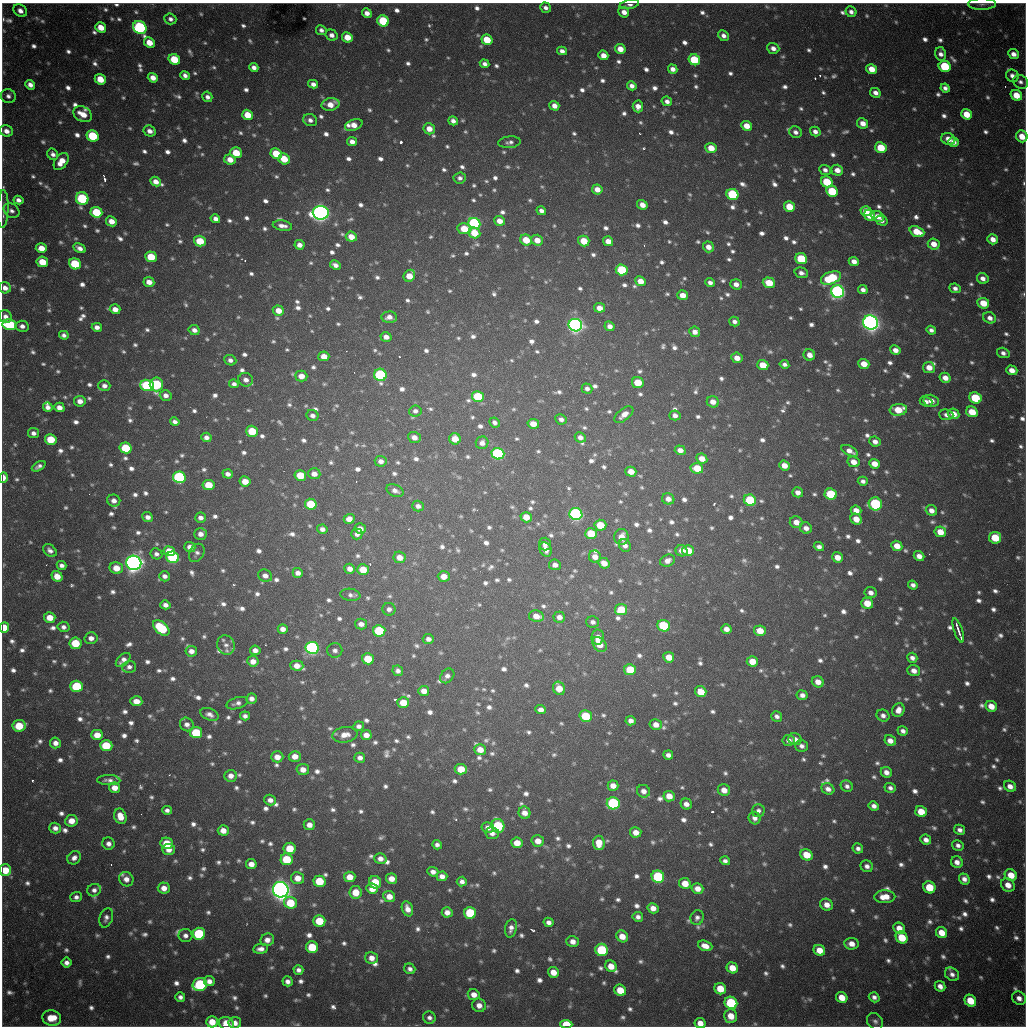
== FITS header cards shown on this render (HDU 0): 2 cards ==
NAXIS1  =                 1024 / length of data axis 1
NAXIS2  =                 1024 / length of data axis 2

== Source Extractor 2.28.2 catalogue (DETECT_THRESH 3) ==
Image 1024 x 1024 px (HDU 0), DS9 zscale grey, 1 PNG px = 1 image px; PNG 1028 x 1028 px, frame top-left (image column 1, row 1024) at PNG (2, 3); each listed source drawn as its Kron ellipse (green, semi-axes under 4 px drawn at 4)
Background 1090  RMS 27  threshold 80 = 3 sigma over >= 5 px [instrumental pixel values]
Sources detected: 1431; of the 1431, the 500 brightest by FLUX_AUTO listed and drawn (931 fainter detections omitted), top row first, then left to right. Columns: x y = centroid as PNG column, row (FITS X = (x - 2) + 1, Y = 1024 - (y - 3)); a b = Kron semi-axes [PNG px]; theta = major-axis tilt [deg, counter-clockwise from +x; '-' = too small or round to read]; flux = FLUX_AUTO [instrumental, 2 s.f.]
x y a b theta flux
982 4 14 6 1 8.0e+03
629 5 10 4 12 8.5e+03
546 8 6 5 - 8.1e+03
20 11 7 6 - 1.3e+04
624 12 5 5 - 1.4e+04
851 12 6 5 - 8.3e+03
367 13 5 4 - 1.3e+04
170 19 6 5 - 7.6e+03
383 21 6 5 - 1.1e+05
101 27 6 5 - 2.9e+04
140 27 7 6 - 3.1e+05
321 30 5 5 - 7.8e+03
332 35 6 5 - 1.1e+04
723 36 6 5 - 9.4e+03
347 37 5 5 - 3.1e+04
487 40 6 5 - 5.2e+04
149 43 6 5 - 2.9e+04
773 48 6 5 - 1.1e+04
620 49 5 5 - 2.1e+04
562 51 5 4 - 9.4e+03
941 54 6 5 - 9.9e+03
1014 54 5 5 - 1.2e+04
603 55 5 4 - 1.7e+04
174 59 6 5 - 6.6e+04
694 60 6 5 - 9.0e+04
485 64 5 4 - 7.4e+03
945 66 6 5 - 1.1e+05
254 67 5 4 - 9.4e+03
673 69 5 4 - 1.1e+04
872 69 5 5 - 2.8e+04
185 75 5 4 - 8.6e+03
1012 76 6 6 - 1.0e+04
153 78 5 4 - 1.8e+04
100 79 6 5 - 3.5e+04
1020 82 8 6 -29 7.6e+03
313 84 5 4 - 1.0e+04
30 85 5 4 - 1.1e+04
632 86 5 4 - 9.9e+03
945 88 4 4 - 7.8e+03
875 93 5 4 - 1.1e+04
1016 95 6 5 - 3.5e+04
8 96 7 7 - 8.0e+03
207 97 5 5 - 8.1e+03
667 101 5 4 - 9.3e+03
330 104 9 6 12 2.5e+04
554 106 5 4 - 1.4e+04
638 106 6 5 - 1.4e+04
83 114 10 7 -29 3.0e+04
967 114 6 5 - 3.6e+04
248 115 5 5 - 3.8e+04
310 120 7 6 - 9.1e+03
453 121 5 4 - 9.6e+03
863 123 5 5 - 1.7e+04
354 125 9 5 20 2.0e+04
746 126 5 5 - 2.5e+04
429 129 6 5 - 2.1e+04
6 131 7 5 -24 1.3e+04
150 131 6 5 - 1.2e+04
795 132 6 5 - 8.9e+03
815 132 5 4 - 1.0e+04
93 136 6 5 - 1.1e+05
1022 136 6 5 - 2.9e+04
948 139 7 6 - 1.8e+04
352 142 5 4 - 1.2e+04
510 142 11 5 6 7.5e+03
953 142 5 5 - 1.1e+04
711 148 5 5 - 3.0e+04
881 148 6 5 - 5.5e+04
236 153 6 5 - 4.9e+04
53 154 6 5 - 8.4e+03
276 154 6 5 - 5.7e+04
284 159 6 5 - 4.7e+04
230 160 6 5 - 2.2e+04
61 161 9 6 54 3.0e+04
825 170 6 5 - 7.9e+03
837 170 6 5 - 1.7e+04
460 178 6 5 - 7.3e+03
156 182 5 4 - 1.5e+04
827 182 6 5 - 8.1e+04
597 189 5 5 - 1.8e+04
832 191 6 5 - 9.6e+04
732 194 6 5 - 1.5e+05
82 199 6 6 - 1.9e+05
18 200 5 4 - 9.3e+03
642 205 5 4 - 1.6e+04
789 207 5 5 - 4.4e+04
3 209 19 5 88 1.0e+04
12 211 8 6 -36 8.3e+03
541 211 5 4 - 8.4e+03
866 211 5 5 - 2.4e+04
96 212 6 5 - 8.9e+04
321 213 8 6 -4 1.3e+06
869 215 6 5 - 2.6e+04
878 216 6 5 - 2.1e+04
215 219 5 4 - 1.0e+04
111 221 5 5 - 2.0e+04
499 221 5 5 - 1.9e+04
881 221 6 5 - 7.9e+03
474 223 6 5 - 3.4e+05
282 226 10 5 -10 1.2e+04
464 229 7 5 -12 4.6e+04
917 232 8 5 -23 4.0e+04
474 233 6 5 - 4.6e+04
351 237 5 5 - 2.4e+04
993 239 5 4 - 1.5e+04
526 240 6 5 - 4.0e+04
537 240 6 5 - 1.9e+04
200 241 6 5 - 5.5e+04
584 241 6 5 - 3.9e+04
608 241 5 5 - 1.8e+04
934 244 6 5 - 2.1e+04
299 245 5 4 - 1.3e+04
708 247 5 5 - 1.5e+04
41 248 5 5 - 2.4e+04
79 248 6 4 -29 1.1e+04
151 257 6 5 - 5.9e+04
801 259 6 5 - 8.9e+04
854 261 5 4 - 1.3e+04
42 262 6 5 - 4.6e+04
75 264 6 5 - 1.0e+05
335 265 5 4 - 1.0e+04
622 270 6 5 - 1.2e+05
801 273 7 5 -17 9.2e+03
409 276 6 5 - 2.8e+04
831 278 10 6 21 1.4e+05
983 278 6 5 - 1.2e+04
640 281 5 5 - 2.2e+04
149 282 5 5 - 1.7e+04
710 283 5 4 - 8.0e+03
769 283 6 5 - 4.3e+04
736 284 5 5 - 1.3e+04
5 288 6 5 - 1.3e+04
955 288 5 4 - 8.2e+03
863 290 5 4 - 8.4e+03
838 292 6 6 - 7.7e+05
683 295 5 4 - 2.0e+04
983 303 6 5 - 4.1e+04
599 308 5 4 - 1.7e+04
115 309 5 4 - 1.6e+04
278 311 6 5 - 2.4e+04
5 316 7 6 - 1.1e+04
389 317 8 5 2 1.3e+04
990 318 6 5 - 1.2e+04
734 321 5 4 - 7.9e+03
870 322 7 7 - 1.5e+06
10 325 7 5 -9 1.4e+05
575 325 7 6 - 1.0e+06
22 326 6 5 - 9.8e+03
610 326 5 4 - 1.1e+04
97 327 5 4 - 1.0e+04
194 330 6 5 - 1.0e+04
931 330 5 4 - 7.6e+03
695 332 5 5 - 1.2e+04
64 335 5 4 - 7.3e+03
386 337 5 5 - 1.2e+04
895 350 5 4 - 1.4e+04
1003 353 6 5 - 8.2e+03
809 355 6 5 - 1.5e+04
324 356 5 5 - 2.3e+04
737 358 6 5 - 1.7e+04
230 360 6 5 - 7.9e+03
784 364 5 4 - 7.3e+03
864 364 6 5 - 2.7e+04
763 365 6 5 - 3.6e+04
929 367 6 5 - 2.1e+04
1012 370 5 5 - 1.9e+04
380 375 6 6 - 2.7e+05
301 376 6 5 - 1.8e+04
945 378 5 5 - 1.7e+04
246 380 7 6 - 1.2e+04
638 382 6 5 - 5.0e+04
156 384 7 6 - 1.9e+05
234 384 5 4 - 7.4e+03
147 385 7 5 -20 1.9e+05
104 386 6 5 - 1.0e+04
587 389 5 5 - 7.9e+03
166 395 6 5 - 1.1e+04
478 396 6 5 - 1.0e+05
975 398 6 5 - 8.7e+04
80 401 6 5 - 1.4e+04
931 401 7 6 - 1.8e+04
713 402 6 5 - 1.6e+04
926 402 6 5 - 8.2e+03
48 407 5 4 - 1.0e+04
59 407 5 4 - 1.4e+04
898 410 9 6 7 4.5e+04
415 411 6 5 - 7.5e+03
972 412 6 5 - 4.1e+04
953 414 6 5 - 2.1e+04
624 415 11 6 39 1.7e+04
675 415 5 5 - 9.9e+03
946 415 7 5 -6 9.2e+03
312 416 6 5 - 8.8e+03
561 419 6 5 - 7.6e+03
175 422 5 4 - 8.2e+03
495 422 5 4 - 7.6e+03
533 424 6 5 - 2.2e+04
252 431 6 5 - 6.1e+04
33 433 5 5 - 8.6e+03
206 437 5 5 - 9.7e+03
414 437 6 5 - 1.3e+04
580 437 5 5 - 1.0e+04
51 439 6 5 - 5.7e+04
455 439 6 5 - 3.0e+04
875 442 6 5 - 1.1e+04
482 443 6 6 - 1.1e+04
126 448 6 5 - 8.8e+04
680 450 5 4 - 1.5e+04
850 451 9 5 -27 1.4e+04
498 454 6 5 - 3.0e+05
702 459 5 5 - 2.0e+04
381 461 6 5 - 1.0e+04
853 462 6 5 - 1.9e+04
874 464 5 4 - 2.1e+04
784 465 5 5 - 2.0e+04
39 466 7 4 28 7.5e+03
697 468 6 5 - 4.4e+04
631 472 5 5 - 2.1e+04
228 474 5 4 - 9.5e+03
314 474 6 5 - 1.3e+04
300 475 6 5 - 5.2e+04
179 477 6 6 - 3.0e+05
3 478 5 3 - 1.7e+04
245 481 5 5 - 2.6e+04
863 481 5 4 - 7.4e+03
209 485 6 5 - 4.5e+04
395 491 9 6 -22 1.1e+04
798 492 5 5 - 1.2e+04
831 494 6 5 - 9.5e+04
668 499 6 5 - 1.4e+04
750 500 6 5 - 1.2e+05
114 501 6 6 - 1.2e+04
311 504 6 5 - 8.8e+04
875 504 7 6 - 2.2e+05
418 506 6 5 - 9.0e+03
856 510 5 5 - 1.8e+04
931 510 6 5 - 1.4e+04
576 514 6 6 - 5.0e+05
148 517 5 4 - 9.7e+03
526 517 5 5 - 2.6e+04
201 518 5 5 - 1.0e+04
349 519 5 5 - 1.6e+04
856 519 6 5 - 2.3e+04
796 522 6 6 - 1.6e+04
600 525 6 5 - 4.7e+04
806 528 6 5 - 1.2e+04
322 529 5 4 - 8.5e+03
360 529 5 5 - 1.6e+04
940 532 6 5 - 2.8e+04
201 534 6 6 - 1.3e+04
357 534 6 5 - 8.5e+03
591 534 6 5 - 6.1e+04
621 537 8 7 - 2.3e+04
995 538 6 6 - 6.4e+04
545 544 6 5 - 9.0e+03
625 545 7 5 -56 9.5e+03
897 546 5 5 - 2.4e+04
190 547 5 5 - 1.3e+04
819 547 5 4 - 8.3e+03
546 549 7 6 - 1.7e+04
50 550 7 5 -40 8.3e+03
169 551 6 4 -8 3.4e+04
681 551 6 5 - 1.3e+04
688 551 6 5 - 3.9e+04
197 553 10 7 59 7.7e+03
156 554 6 5 - 7.4e+03
919 556 5 4 - 1.4e+04
173 557 6 5 - 2.2e+05
400 557 6 5 - 1.9e+04
595 557 6 6 - 1.6e+04
837 557 5 5 - 2.0e+04
667 561 8 6 23 1.2e+04
134 563 7 7 - 1.5e+06
604 563 6 5 - 2.0e+04
62 565 5 4 - 7.4e+03
555 565 6 5 - 1.0e+04
116 568 6 6 - 2.8e+04
350 569 5 5 - 1.2e+04
363 570 6 5 - 3.4e+04
298 573 5 5 - 1.1e+04
57 576 5 5 - 2.6e+04
165 576 5 5 - 8.0e+03
265 576 7 6 - 1.2e+04
444 576 6 5 - 2.0e+04
913 585 5 4 - 8.0e+03
871 593 6 5 - 1.1e+04
350 595 10 6 -8 7.4e+03
867 603 6 5 - 3.5e+04
165 605 5 4 - 9.6e+03
389 609 6 6 - 8.6e+03
621 610 6 5 - 5.3e+04
536 616 7 5 -11 1.9e+04
50 617 5 5 - 2.7e+04
559 617 6 5 - 1.2e+04
593 622 6 5 - 7.6e+03
361 624 6 5 - 1.1e+04
664 626 6 5 - 1.2e+05
63 627 6 5 - 7.7e+03
4 628 5 5 - 3.4e+04
161 628 10 6 -41 1.2e+05
283 629 5 5 - 1.2e+04
726 629 5 5 - 1.3e+04
958 630 13 3 -71 1.1e+04
379 631 6 5 - 1.2e+05
760 631 6 5 - 3.0e+04
598 637 7 6 - 1.3e+04
91 638 6 6 - 1.2e+04
428 639 5 5 - 9.4e+03
75 643 6 5 - 6.1e+04
599 644 8 6 -50 2.9e+04
226 645 10 8 -63 9.8e+03
312 648 6 6 - 5.3e+05
255 650 5 4 - 1.1e+04
335 650 7 7 - 8.4e+03
191 651 6 5 - 1.3e+04
669 657 5 5 - 2.7e+04
912 658 5 5 - 9.1e+03
368 659 6 5 - 5.8e+04
123 660 9 5 44 1.1e+04
253 661 5 5 - 1.5e+04
752 661 5 5 - 2.9e+04
297 666 7 5 -2 1.8e+04
129 667 7 6 - 7.8e+03
630 670 6 5 - 6.7e+04
398 671 5 5 - 8.0e+03
914 671 6 5 - 1.4e+04
447 676 8 6 47 9.1e+03
818 682 6 5 - 1.7e+04
77 686 6 5 - 1.1e+05
559 688 7 6 - 2.9e+04
424 691 5 5 - 1.6e+04
701 692 6 5 - 3.7e+04
802 695 5 5 - 9.7e+03
251 699 5 5 - 1.0e+04
136 701 6 5 - 1.9e+04
237 703 11 5 16 8.4e+03
403 703 6 5 - 3.7e+04
991 706 6 5 - 2.4e+04
541 710 5 4 - 1.3e+04
898 710 7 6 - 1.5e+04
209 714 9 5 -22 1.0e+04
245 716 5 4 - 7.7e+03
586 716 6 5 - 9.0e+04
777 716 6 5 - 8.0e+03
883 716 7 5 -26 8.6e+03
631 721 5 4 - 1.0e+04
187 724 7 6 - 1.0e+04
656 724 6 5 - 1.6e+04
19 726 6 5 - 6.1e+04
359 726 5 5 - 8.5e+03
903 731 5 4 - 7.9e+03
196 733 6 5 - 9.5e+04
97 735 6 5 - 2.7e+04
345 735 12 7 8 2.1e+04
366 735 5 5 - 1.5e+04
795 739 6 6 - 1.2e+04
789 740 6 5 - 1.1e+04
890 741 6 5 - 1.5e+04
55 743 5 5 - 1.2e+04
106 746 6 5 - 8.5e+04
802 746 6 5 - 8.8e+03
480 750 6 5 - 2.2e+04
668 755 5 4 - 9.3e+03
295 756 6 5 - 2.0e+04
277 757 6 5 - 1.9e+04
360 758 5 5 - 9.9e+03
303 769 6 5 - 1.6e+04
461 769 6 5 - 3.7e+04
886 772 6 5 - 1.2e+04
231 776 6 6 - 1.3e+04
109 780 11 5 -1 8.7e+03
613 786 5 5 - 1.7e+04
847 786 6 5 - 7.3e+03
1010 786 6 5 - 1.4e+04
115 788 5 5 - 1.9e+04
890 788 6 5 - 7.6e+03
828 789 7 5 -31 1.1e+04
724 790 6 5 - 1.8e+04
643 791 6 6 - 1.1e+04
669 796 5 5 - 2.3e+04
270 800 6 5 - 1.2e+04
613 803 6 6 - 2.4e+05
686 804 6 5 - 1.2e+04
874 806 5 4 - 9.2e+03
167 810 5 4 - 7.7e+03
758 811 6 6 - 8.7e+03
921 812 6 5 - 3.7e+04
524 813 6 5 - 1.5e+04
120 816 8 6 -70 2.5e+04
755 818 6 6 - 1.0e+04
71 821 6 5 - 2.3e+04
309 825 6 5 - 1.5e+04
498 826 7 6 - 1.5e+05
55 828 6 5 - 1.1e+04
488 828 6 5 - 1.2e+04
223 830 5 5 - 1.9e+04
960 830 6 5 - 8.7e+03
636 832 5 5 - 1.8e+04
492 833 6 6 - 9.7e+03
926 840 5 5 - 1.2e+04
538 841 6 5 - 2.0e+04
167 843 6 5 - 5.1e+04
517 843 6 5 - 2.6e+04
599 843 7 5 -86 2.7e+04
109 844 6 6 - 1.0e+04
437 845 5 4 - 7.9e+03
958 845 6 5 - 8.4e+03
290 848 6 5 - 5.0e+04
858 848 5 5 - 7.9e+03
169 849 6 5 - 1.6e+04
807 855 6 5 - 3.8e+04
74 858 7 6 - 1.1e+04
287 859 6 6 - 7.6e+04
380 859 6 5 - 1.2e+04
725 861 5 4 - 7.4e+03
957 862 6 5 - 1.3e+04
251 864 5 5 - 1.5e+04
867 866 6 6 - 9.1e+03
5 870 6 6 - 3.9e+04
433 872 5 5 - 1.0e+04
1011 875 6 5 - 3.3e+04
442 876 5 5 - 1.2e+04
350 877 5 5 - 2.6e+04
658 877 6 6 - 1.8e+05
298 878 6 6 - 2.1e+04
126 879 7 7 - 1.4e+04
391 879 5 5 - 2.0e+04
964 879 6 5 - 1.1e+04
319 881 6 5 - 6.2e+04
375 882 6 6 - 5.9e+04
462 882 5 5 - 8.5e+03
685 883 6 5 - 2.9e+04
1008 885 7 6 - 2.1e+04
929 887 6 5 - 5.2e+04
164 888 6 5 - 1.6e+04
372 888 6 5 - 2.7e+04
697 889 6 5 - 1.7e+04
94 890 7 6 - 8.0e+03
281 890 8 7 - 1.8e+06
356 892 6 6 - 3.4e+04
389 896 6 5 - 1.9e+04
76 897 6 5 - 7.6e+03
885 897 10 6 2 2.9e+04
290 903 6 6 - 6.1e+04
827 905 6 5 - 1.7e+04
653 908 5 5 - 1.7e+04
407 909 8 5 -69 1.5e+04
447 912 5 5 - 1.4e+04
470 913 6 6 - 9.8e+04
638 917 5 5 - 8.3e+03
106 918 10 6 71 8.4e+03
697 918 7 6 - 7.3e+03
319 921 6 5 - 5.7e+04
549 922 5 4 - 9.4e+03
511 928 9 6 77 1.1e+04
899 928 6 5 - 1.8e+04
941 933 6 5 - 2.7e+04
199 934 6 6 - 1.5e+05
185 936 7 6 - 9.1e+03
622 936 6 5 - 2.3e+04
902 937 6 5 - 5.7e+04
267 940 7 6 - 1.4e+04
573 941 6 5 - 1.4e+04
851 944 7 5 -9 1.8e+04
705 946 7 5 -21 1.7e+04
312 947 6 6 - 6.8e+04
260 949 7 5 6 1.1e+04
602 950 6 6 - 1.4e+05
819 950 6 5 - 2.7e+04
371 958 6 6 - 1.5e+04
67 963 5 5 - 9.6e+03
611 966 6 5 - 2.3e+04
732 968 6 5 - 2.7e+04
410 969 6 5 - 7.8e+03
298 970 5 5 - 8.5e+03
553 972 6 5 - 2.4e+04
952 974 8 6 -41 9.5e+03
209 981 5 5 - 1.2e+04
288 981 5 5 - 9.5e+03
200 984 7 6 - 2.2e+05
940 986 6 5 - 1.2e+04
720 989 6 5 - 4.1e+04
620 990 6 5 - 4.0e+04
474 995 6 5 - 1.6e+04
180 997 5 4 - 7.8e+03
842 997 6 5 - 2.9e+04
874 997 5 5 - 8.1e+03
1019 998 7 6 - 1.3e+04
970 1001 6 5 - 4.5e+04
731 1003 6 6 - 1.6e+05
479 1005 7 6 - 1.5e+04
731 1016 7 6 - 2.9e+04
52 1018 9 7 -17 4.3e+04
429 1018 6 6 - 8.2e+03
875 1021 9 7 -54 7.6e+03
212 1022 6 5 - 3.0e+04
226 1023 7 6 - 2.9e+04
235 1023 6 6 - 1.3e+04
700 1023 5 5 - 1.8e+04
566 1024 6 4 -3 6.4e+04
At the frame edge (FLAGS 8, measured only in part): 10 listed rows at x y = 982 4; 629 5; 1022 136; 5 288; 3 478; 4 628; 5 870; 226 1023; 700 1023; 566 1024
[931 fainter detections neither listed nor drawn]

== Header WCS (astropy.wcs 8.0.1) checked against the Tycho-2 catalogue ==
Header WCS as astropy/WCSLIB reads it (CRVAL/CRPIX/CD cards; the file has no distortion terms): RA---TAN/DEC--TAN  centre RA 19:04:12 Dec -20:34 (286.05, -20.56 deg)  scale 1.18 arcsec/px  FOV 20.1' x 20.2'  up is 0 deg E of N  parity flipped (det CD > 0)
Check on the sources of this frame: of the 60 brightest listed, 16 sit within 2.0 arcsec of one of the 22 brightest Tycho-2 stars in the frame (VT <= 11.99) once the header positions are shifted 0.09 arcsec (0.03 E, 0.08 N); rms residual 0.66 arcsec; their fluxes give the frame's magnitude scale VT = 25.10 - 2.5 log10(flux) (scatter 0.27 mag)
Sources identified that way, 16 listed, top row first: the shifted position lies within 2.0 arcsec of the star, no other Tycho-2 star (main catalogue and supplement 1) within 4.0 arcsec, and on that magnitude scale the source's flux lands within +1.5 / -3 mag of the star's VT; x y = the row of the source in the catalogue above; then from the Tycho-2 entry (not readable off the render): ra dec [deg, ICRS J2000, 3 dp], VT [Tycho-2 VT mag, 2 dp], TYC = Tycho-2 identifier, HIP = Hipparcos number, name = IAU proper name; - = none
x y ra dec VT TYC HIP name
140 27 285.922 -20.401 11.84 6290-1553-1 - -
93 136 285.906 -20.437 11.70 6290-1190-1 - -
82 199 285.902 -20.457 11.63 6290-1914-1 - -
474 223 286.039 -20.466 11.64 6291-2563-1 - -
838 292 286.166 -20.490 11.06 6291-1861-1 - -
870 322 286.177 -20.500 9.72 6291-280-1 - -
575 325 286.074 -20.500 10.56 6291-2482-1 - -
380 375 286.006 -20.516 11.38 6291-2555-1 - -
179 477 285.935 -20.549 11.40 6290-1670-1 - -
576 514 286.074 -20.562 10.72 6291-940-1 - -
134 563 285.919 -20.577 9.38 6290-1734-1 - -
312 648 285.981 -20.605 11.19 6290-1602-1 - -
613 803 286.086 -20.657 11.94 6295-2470-1 - -
658 877 286.102 -20.681 11.90 6295-452-1 - -
281 890 285.970 -20.684 9.47 6294-85-1 - -
602 950 286.082 -20.705 11.99 6295-205-1 - -